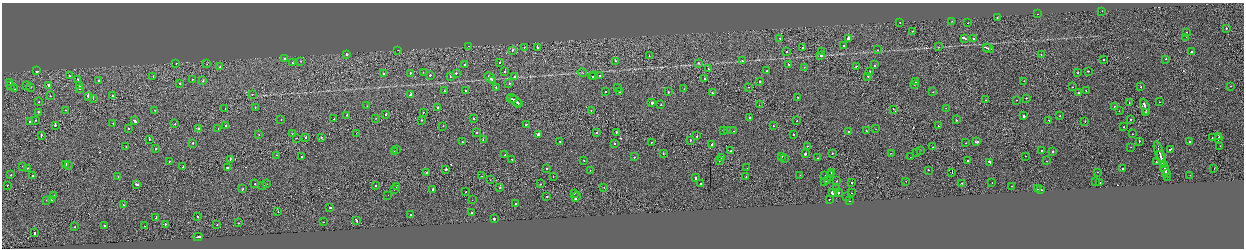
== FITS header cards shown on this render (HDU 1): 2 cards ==
NAXIS1  =                 2484
NAXIS2  =                  492

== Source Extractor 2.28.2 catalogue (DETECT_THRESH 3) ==
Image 2484 x 492 px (HDU 1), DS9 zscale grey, zoomed out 1/2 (1 PNG px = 2 x 2 image px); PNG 1246 x 250 px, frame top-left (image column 1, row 491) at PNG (2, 3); each listed source drawn as its Kron ellipse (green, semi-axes under 4 px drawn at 4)
Background -0.00276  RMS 0.062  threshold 0.187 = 3 sigma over >= 5 px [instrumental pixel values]
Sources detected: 363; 23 cannot appear on this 1/2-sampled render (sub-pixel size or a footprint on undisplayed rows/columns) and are neither listed nor drawn; the other 340 listed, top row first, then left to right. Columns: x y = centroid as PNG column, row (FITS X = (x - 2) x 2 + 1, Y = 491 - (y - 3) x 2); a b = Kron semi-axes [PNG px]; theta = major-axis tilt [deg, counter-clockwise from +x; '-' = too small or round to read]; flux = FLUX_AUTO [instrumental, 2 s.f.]
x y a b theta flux
1102 11 2 1 - 22
1037 14 2 2 - 140
997 17 2 2 - 52
952 21 2 2 - 20
900 22 2 2 - 15
968 23 2 1 - 24
1226 29 2 1 - 70
912 31 2 2 - 25
1186 32 2 2 - 32
1186 37 2 2 - 29
780 38 2 2 - 52
849 38 2 2 - 980
964 38 4 2 - 110
974 39 2 2 - 81
469 46 2 1 - 20
844 46 2 2 - 68
524 47 2 1 - 32
537 47 2 1 - 580
939 47 3 2 - 5.5
986 47 4 1 - 160
802 48 2 1 - 39
988 48 6 2 -20 250
398 50 2 1 - 3.2
512 50 2 1 - 91
877 50 2 2 - 21
787 52 2 2 - 39
822 52 2 1 - 83
1191 52 2 2 - 58
346 55 2 2 - 73
821 55 2 2 - 2100
1041 55 2 1 - 44
649 56 2 1 - 33
285 59 3 2 - 170
1166 59 2 2 - 29
1104 60 2 2 - 70
300 61 2 2 - 36
615 61 2 1 - 85
742 61 2 2 - 48
176 63 2 2 - 53
292 63 2 2 - 25
499 63 2 2 - 28
698 63 2 2 - 43
207 64 2 2 - 17
788 64 2 2 - 62
464 65 2 1 - 38
875 65 2 2 - 60
856 66 2 2 - 35
220 67 2 2 - 66
804 67 2 1 - 16
708 69 2 2 - 26
37 71 2 2 - 550
767 71 2 2 - 24
870 71 2 2 - 29
1088 71 2 2 - 33
423 72 2 1 - 19
505 72 2 2 - 82
384 73 2 2 - 41
410 73 2 2 - 50
456 73 2 2 - 59
582 73 5 2 - 8.1
1078 73 2 2 - 210
430 75 2 1 - 130
594 75 2 2 - 39
69 76 2 1 - 41
153 76 2 2 - 37
599 76 2 1 - 49
868 76 2 2 - 55
450 77 2 2 - 43
489 77 6 2 -45 360
515 77 2 2 - 67
593 77 2 2 - 40
78 79 2 2 - 87
192 79 2 2 - 34
705 79 2 2 - 67
493 80 3 1 - 130
98 81 2 2 - 54
203 81 2 2 - 32
760 81 2 2 - 100
916 81 2 2 - 220
1024 81 2 2 - 21
10 83 2 2 - 15
180 83 2 2 - 98
509 83 2 2 - 45
914 84 2 2 - 32
10 85 2 2 - 31
49 85 2 2 - 230
27 86 2 1 - 23
80 86 2 2 - 31
1141 86 2 1 - 26
1231 86 2 1 - 17
31 87 2 1 - 43
496 87 2 2 - 63
618 87 2 2 - 54
748 87 2 2 - 31
1073 87 2 1 - 39
15 89 2 1 - 28
79 89 2 2 - 44
684 89 2 2 - 28
445 91 2 2 - 27
465 91 2 2 - 27
1086 91 2 1 - 20
606 92 2 2 - 46
619 92 2 1 - 33
668 92 2 2 - 56
933 92 2 2 - 25
1078 92 2 1 - 61
712 93 2 2 - 28
252 94 2 1 - 26
410 94 3 2 - 68
50 96 2 2 - 25
88 96 3 2 - 750
113 96 3 2 - 57
798 97 2 2 - 21
512 98 5 2 - 240
1026 98 2 2 - 32
93 99 2 2 - 240
986 100 2 2 - 54
1017 100 2 2 - 25
516 101 7 2 -35 290
39 102 2 2 - 18
1159 102 2 2 - 32
652 103 2 2 - 250
1129 103 2 2 - 25
518 104 3 1 - 110
661 105 2 2 - 31
759 105 2 1 - 20
367 106 2 1 - 17
1114 106 2 2 - 43
255 107 2 2 - 24
438 107 2 2 - 57
1145 107 8 2 -71 360
225 108 2 1 - 20
946 108 2 1 - 53
893 109 2 1 - 90
65 110 2 1 - 170
155 110 2 2 - 20
591 111 2 2 - 31
1119 111 2 1 - 17
38 112 2 2 - 45
423 112 2 2 - 78
1146 113 3 2 - 350
347 115 2 2 - 140
386 115 2 2 - 90
1024 116 2 2 - 190
1059 116 2 2 - 33
376 118 2 1 - 24
474 118 2 2 - 84
750 118 2 2 - 100
334 119 2 2 - 110
1131 119 2 2 - 69
36 120 2 1 - 26
281 120 2 2 - 26
422 120 2 2 - 44
797 120 2 1 - 30
956 120 2 2 - 36
30 121 2 2 - 120
135 121 3 2 - 150
1049 121 2 2 - 25
1085 121 2 1 - 140
113 123 2 2 - 54
175 124 2 2 - 29
55 125 2 2 - 160
226 125 2 2 - 65
526 125 2 1 - 64
443 126 2 2 - 49
773 126 2 2 - 23
938 126 2 2 - 20
1124 127 2 2 - 23
199 128 2 2 - 40
218 128 2 2 - 30
128 129 2 2 - 39
876 129 2 1 - 17
723 130 2 2 - 190
727 130 2 2 - 37
866 130 2 2 - 34
734 131 2 1 - 38
848 131 2 2 - 45
597 132 2 2 - 29
616 132 2 2 - 53
356 133 2 1 - 15
477 133 2 2 - 76
259 134 2 2 - 36
292 134 2 1 - 32
539 134 2 2 - 1300
793 134 2 2 - 60
1132 134 2 1 - 21
41 136 3 1 - 90
697 136 2 2 - 60
1219 136 4 2 - 310
306 137 2 1 - 110
321 137 2 1 - 200
1212 137 2 1 - 16
297 138 2 1 - 16
149 139 2 1 - 42
483 139 2 1 - 48
1218 139 2 2 - 180
690 140 2 1 - 76
560 141 2 2 - 20
1139 141 2 2 - 22
1190 141 2 2 - 130
462 142 2 2 - 26
651 142 2 1 - 40
976 142 3 2 - 84
193 143 2 2 - 63
966 143 2 2 - 27
615 144 2 2 - 87
712 144 4 2 - 120
126 146 2 1 - 31
807 146 2 1 - 71
1220 146 2 1 - 110
932 147 2 1 - 24
1131 147 2 1 - 8.1
156 149 2 2 - 86
396 149 2 2 - 67
1170 149 3 2 - 270
920 150 2 2 - 38
731 151 2 2 - 31
1041 151 2 2 - 44
394 152 2 2 - 38
917 152 2 1 - 32
1053 152 2 2 - 170
1159 152 11 2 -73 440
832 153 2 1 - 18
891 153 2 1 - 24
505 154 2 1 - 18
663 154 2 2 - 53
805 154 2 2 - 620
276 155 2 1 - 22
1025 156 2 1 - 29
302 157 2 2 - 43
634 157 2 2 - 45
721 157 2 2 - 85
782 157 2 1 - 38
910 157 2 1 - 10
784 158 2 1 - 26
818 158 2 2 - 36
1161 158 8 1 -72 320
230 159 2 1 - 66
512 159 2 2 - 43
584 160 2 2 - 22
169 161 2 2 - 24
719 161 2 1 - 13
967 161 2 2 - 25
1046 161 2 1 - 14
1156 161 2 2 - 48
990 162 3 2 - 130
66 164 2 2 - 150
1163 164 3 2 - 220
23 166 2 2 - 35
68 166 2 1 - 110
183 167 2 2 - 55
227 167 2 2 - 130
27 168 2 2 - 47
747 168 2 1 - 46
1123 168 2 2 - 57
1214 168 2 1 - 90
446 169 2 2 - 160
546 169 2 2 - 90
1165 169 7 2 -73 370
590 170 2 1 - 39
928 170 2 1 - 150
832 172 2 1 - 46
952 172 2 1 - 170
1097 172 2 1 - 25
426 173 2 1 - 33
1166 173 4 1 - 210
11 175 2 2 - 37
800 175 2 2 - 16
825 175 2 1 - 21
830 175 2 2 - 63
1190 175 2 2 - 22
32 176 2 2 - 46
481 176 2 1 - 70
118 177 2 2 - 33
553 177 2 1 - 21
746 177 2 1 - 20
1167 177 2 1 - 100
696 178 2 2 - 220
490 180 2 1 - 21
827 181 2 2 - 40
837 181 2 2 - 22
906 181 2 1 - 31
1095 181 2 1 - 15
825 182 2 2 - 28
851 182 2 2 - 51
701 183 2 2 - 66
961 183 2 1 - 31
992 183 2 2 - 27
1099 183 2 2 - 52
137 184 4 2 - 160
255 184 2 2 - 45
267 184 2 1 - 14
541 184 2 2 - 37
7 185 2 1 - 44
263 185 2 2 - 170
375 186 2 1 - 460
397 186 3 2 - 65
1011 186 2 2 - 45
604 187 2 1 - 23
500 188 2 2 - 59
1037 188 2 1 - 58
243 189 2 2 - 65
394 189 2 2 - 30
433 189 3 2 - 450
837 189 2 2 - 28
1041 190 3 2 - 74
466 192 2 2 - 40
832 192 2 2 - 11000
575 193 2 2 - 87
839 193 2 2 - 110
851 193 2 1 - 22
388 195 2 1 - 67
54 196 3 2 - 41
547 196 2 2 - 60
846 196 2 2 - 28
576 197 5 2 - 280
829 199 2 2 - 46
46 200 2 2 - 18
51 200 2 1 - 51
472 200 2 2 - 25
850 201 2 1 - 29
515 204 2 2 - 71
124 205 2 1 - 36
330 207 2 2 - 440
278 211 2 1 - 19
472 212 2 2 - 34
410 214 2 2 - 55
198 216 2 1 - 170
156 218 4 2 - 210
494 219 2 2 - 320
357 221 3 2 - 150
323 222 2 1 - 36
239 223 2 2 - 42
165 224 2 2 - 41
217 224 2 1 - 37
104 225 2 2 - 59
144 226 2 1 - 23
74 227 2 2 - 100
34 233 2 2 - 200
198 237 4 2 - 310
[23 sub-pixel or undisplayed-footprint detections neither listed nor drawn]